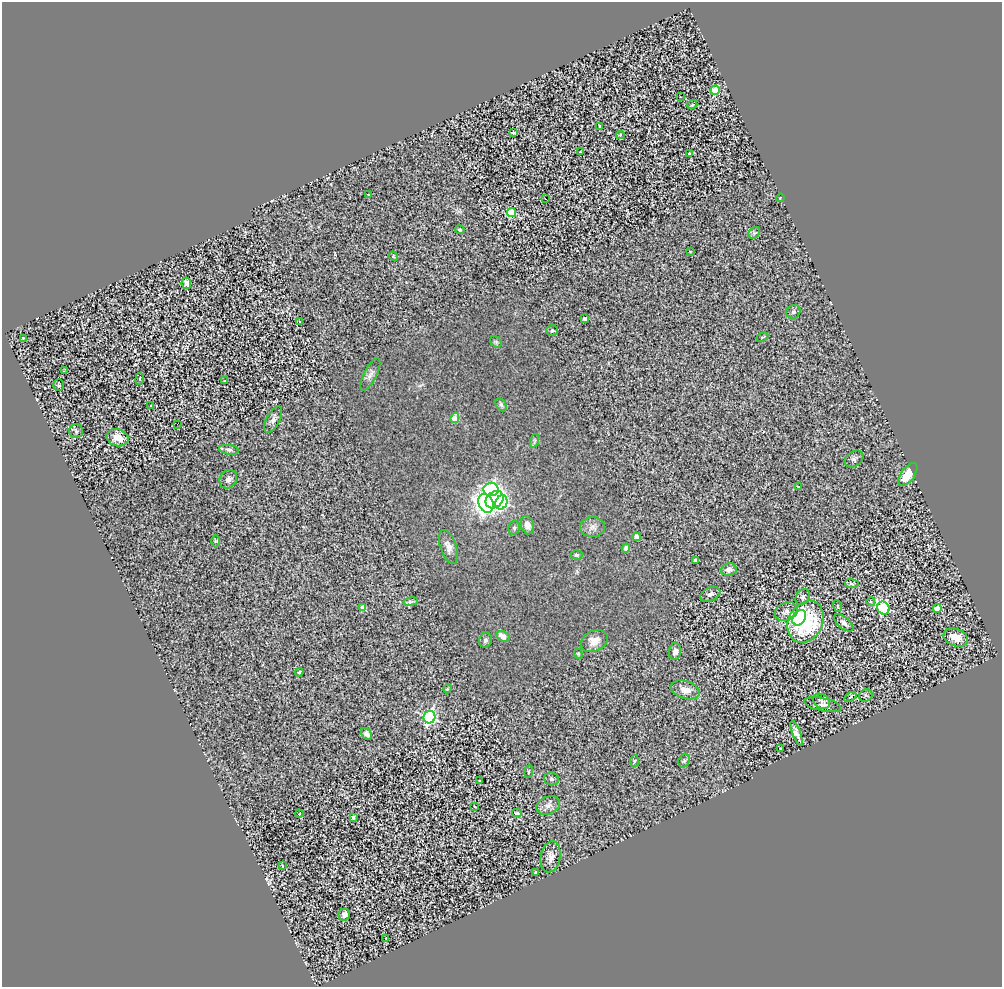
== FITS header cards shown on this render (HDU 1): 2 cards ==
NAXIS1  =                 1000
NAXIS2  =                  985

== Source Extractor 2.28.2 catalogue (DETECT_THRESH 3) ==
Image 1000 x 985 px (HDU 1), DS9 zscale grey, 1 PNG px = 1 image px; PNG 1004 x 989 px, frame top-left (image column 1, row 985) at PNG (2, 2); each listed source drawn as its Kron ellipse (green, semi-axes under 4 px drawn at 4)
Background 1.7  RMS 0.12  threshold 0.347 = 3 sigma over >= 5 px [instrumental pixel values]
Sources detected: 101; all 101 listed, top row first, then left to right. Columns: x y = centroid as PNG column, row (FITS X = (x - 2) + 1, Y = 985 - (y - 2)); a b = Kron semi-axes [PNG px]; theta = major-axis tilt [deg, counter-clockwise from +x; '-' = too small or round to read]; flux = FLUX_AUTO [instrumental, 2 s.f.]
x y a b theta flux
715 90 4 4 - 360
680 97 3 3 - 76
692 105 5 3 - 6.3
600 126 4 3 - 10
513 132 4 2 - 9.5
620 135 4 4 - 8
580 152 3 2 - 5
690 154 4 3 - 42
369 195 4 3 - 7
780 198 4 3 - 5.9
545 199 3 2 - 29
512 212 4 4 - 340
460 230 4 3 - 16
754 233 6 5 - 18
690 252 3 2 - 4.9
393 256 5 3 - 7
186 283 5 5 - 35
793 312 7 6 - 20
585 319 4 4 - 21
300 322 3 3 - 39
552 330 6 5 - 17
763 337 6 3 26 8.7
23 338 4 4 - 6.3
496 342 6 5 - 11
64 371 3 3 - 7.8
370 374 18 6 63 36
140 379 6 3 82 11
224 381 3 3 - 15
59 385 6 5 - 12
151 405 3 2 - 9
501 405 7 5 -63 17
455 418 5 4 - 120
273 419 14 6 63 35
177 424 2 2 - 17
76 431 7 7 - 20
117 438 11 8 -16 83
534 441 7 4 72 15
229 450 10 4 -9 19
854 459 10 7 35 25
908 475 13 7 54 140
228 479 10 8 56 36
798 487 4 3 - 7.2
491 490 7 6 - 1300
495 500 10 7 41 290
501 502 7 6 - 600
486 503 10 7 -65 4800
527 525 9 6 -74 44
593 527 12 10 1 47
514 528 7 5 78 16
636 537 4 4 - 80
215 541 6 4 90 8.7
448 547 18 8 -71 58
626 548 4 4 - 27
576 555 6 4 -4 12
695 560 4 3 - 22
729 569 8 6 8 35
852 584 7 4 -7 13
710 594 11 6 24 28
803 597 8 6 62 20
411 602 7 3 9 13
871 602 4 4 - 16
838 606 6 3 -71 8.4
363 608 4 4 - 79
883 608 7 6 - 870
937 608 4 4 - 120
786 611 12 9 19 36
799 618 8 6 59 1100
806 622 22 17 62 620
844 623 11 5 -40 29
503 636 7 5 -31 78
956 637 13 8 -21 93
485 640 7 6 - 21
594 641 14 10 26 77
675 651 8 6 86 28
578 654 5 4 - 9.5
299 672 4 3 - 7.9
447 689 4 3 - 6.8
685 690 15 9 -17 65
866 695 7 5 30 15
850 697 7 3 32 7.4
821 701 9 7 -33 21
823 705 19 6 -12 35
429 717 6 6 - 1400
796 733 13 4 -69 37
366 734 6 4 -46 26
780 749 3 2 - 8.5
634 761 6 4 87 9.6
684 761 7 5 68 16
529 772 6 3 81 7.7
551 779 7 6 - 17
479 781 3 3 - 14
548 805 12 8 26 40
474 806 3 2 - 5.4
517 813 5 4 - 10
299 814 4 3 - 6.7
353 817 4 4 - 19
551 857 16 10 79 61
283 866 3 3 - 16
535 872 3 2 - 7.4
344 915 6 5 - 47
386 938 3 3 - 30